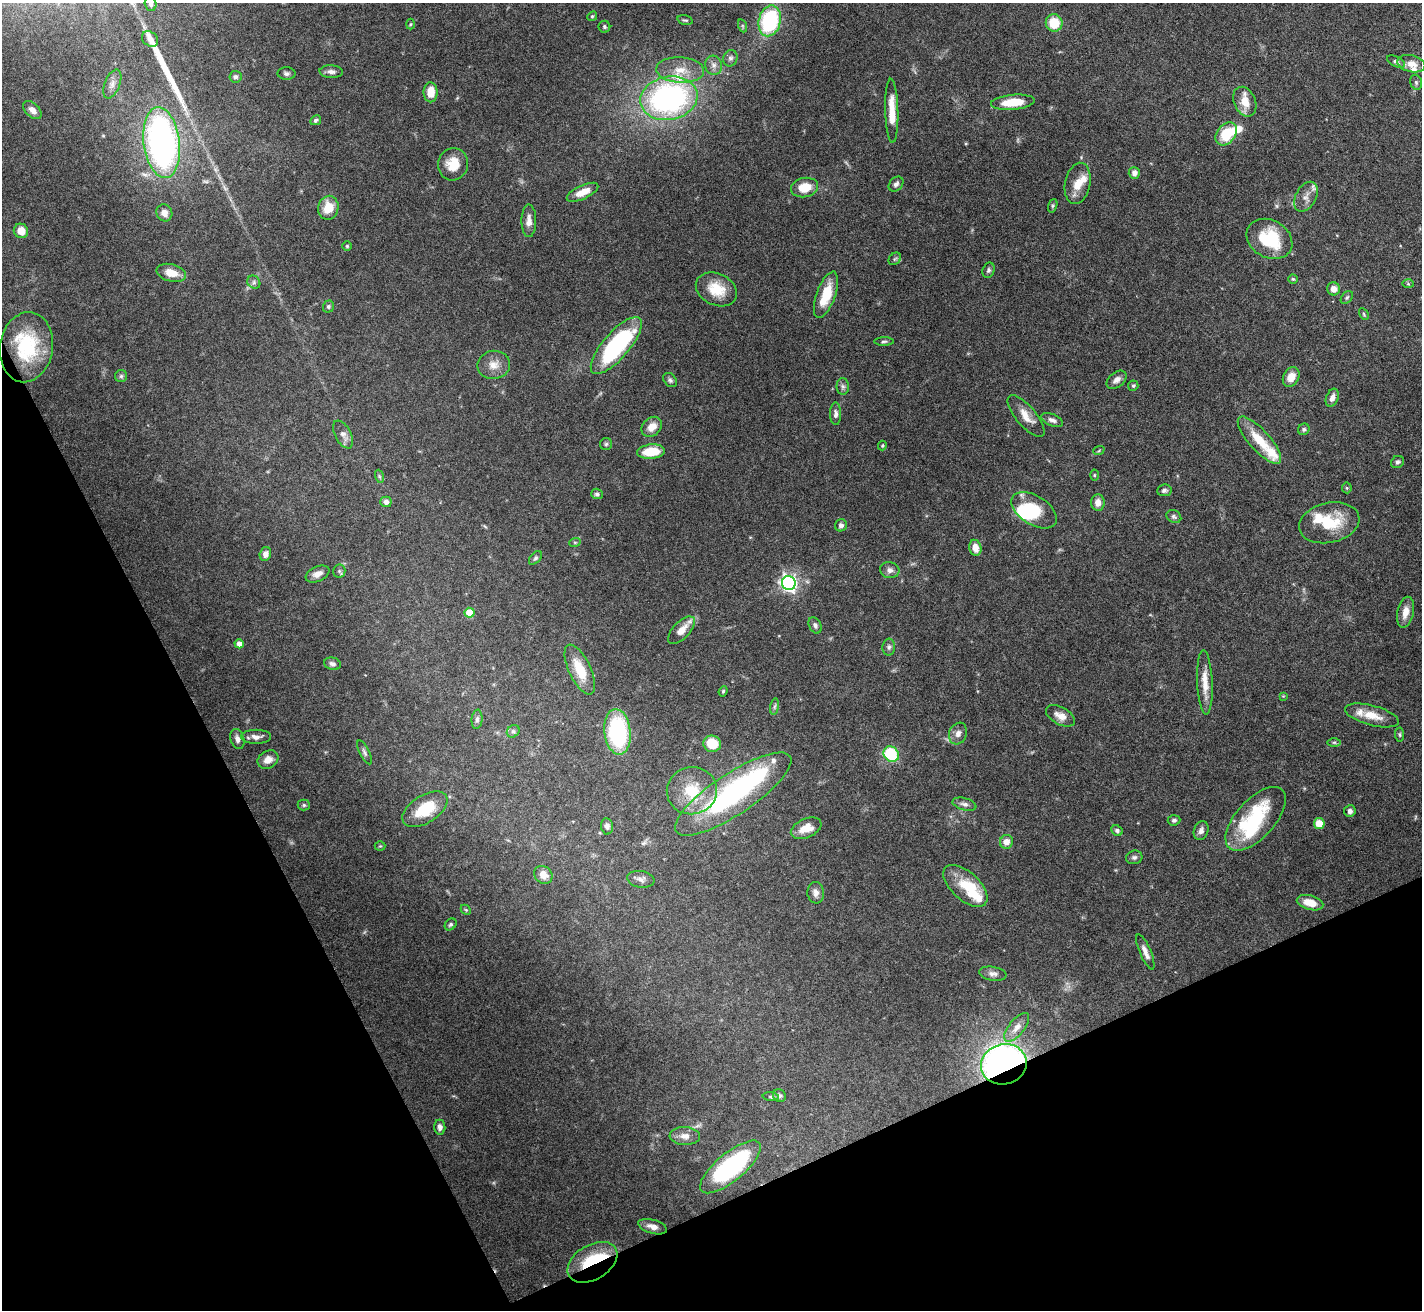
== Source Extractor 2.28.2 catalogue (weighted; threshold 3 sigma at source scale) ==
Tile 14 of 4 x 4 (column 2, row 4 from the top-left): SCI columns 1421-2840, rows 153-1460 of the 5681 x 5671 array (HDU 1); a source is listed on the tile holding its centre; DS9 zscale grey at full resolution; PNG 1424 x 1312 px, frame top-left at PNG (2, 3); each listed source drawn as its Kron ellipse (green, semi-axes under 4 px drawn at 4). Shown black and unused: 24% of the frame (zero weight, under 5 of 10 exposures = <1% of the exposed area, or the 3 px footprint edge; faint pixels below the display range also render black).
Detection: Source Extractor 2.28.2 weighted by HDU 2 'WHT'; one run over the whole footprint, this tile lists its part. Background 0.0804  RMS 0.0025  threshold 0.0104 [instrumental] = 3 sigma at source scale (4.09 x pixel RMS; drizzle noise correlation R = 1.36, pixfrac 0.8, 0.05/0.05 arcsec/px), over >= 5 px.
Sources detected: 175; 2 too faint to see at this stretch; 6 inside a brighter object's white glare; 1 long thin detection or spike segment (spike, bleed or trail) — neither listed nor drawn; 10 inside a brighter listed object's ellipse — not listed separately; the other 156 listed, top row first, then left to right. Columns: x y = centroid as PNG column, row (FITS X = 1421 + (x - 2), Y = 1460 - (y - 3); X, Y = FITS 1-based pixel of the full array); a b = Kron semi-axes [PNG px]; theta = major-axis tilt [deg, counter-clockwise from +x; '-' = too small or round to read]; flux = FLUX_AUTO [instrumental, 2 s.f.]
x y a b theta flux
151 4 7 5 -72 0.62
592 16 5 4 - 0.34
685 20 8 4 -14 0.41
770 21 16 11 76 26
1054 23 9 8 - 6.4
410 24 5 3 - 0.25
743 26 6 4 -71 0.35
604 27 6 6 - 0.45
150 39 9 7 -38 1.1
730 58 8 7 - 0.81
1396 62 9 5 -26 0.65
1411 64 14 8 -13 2.1
713 65 9 8 - 1.3
680 70 24 12 -3 5.1
331 72 12 6 -3 1.1
286 74 9 6 0 0.68
235 77 6 5 - 0.49
1416 82 8 5 -74 0.51
112 84 15 7 68 1.5
431 92 10 7 89 3.2
669 98 29 21 11 60
1013 102 22 7 5 5.8
1245 102 15 10 -66 3.8
32 110 11 6 -43 1.5
892 111 32 6 -89 4.4
316 120 5 4 - 0.54
1226 134 13 9 50 8.4
162 142 35 18 -82 83
453 164 16 15 - 4.6
1134 173 6 5 - 1.1
1078 183 21 12 78 3.5
896 184 8 6 46 0.85
805 187 13 9 12 4.7
582 192 17 7 24 3.1
1306 197 16 10 62 1.8
1053 206 7 4 71 0.36
328 208 12 10 78 4.6
164 213 8 7 - 1.7
529 221 16 7 90 1.6
21 231 7 7 - 2.6
1269 239 24 19 -30 11
347 246 5 4 - 0.34
895 259 7 5 44 0.44
988 270 8 6 69 0.55
171 273 15 8 -14 3.3
1293 279 4 4 - 0.34
254 282 7 6 - 0.65
1408 284 6 4 -2 0.34
716 289 21 15 -26 6.1
1334 289 6 6 - 1.7
826 295 24 9 70 6.8
1347 298 7 5 49 0.45
328 306 6 5 - 0.41
1364 314 6 4 -61 0.32
884 341 10 3 1 0.45
616 345 36 13 49 34
26 347 35 26 81 15
494 365 16 14 11 2.9
121 376 6 6 - 0.51
1291 377 10 7 63 2.8
670 380 8 6 -45 0.6
1117 380 11 7 38 1.3
843 386 8 6 -88 0.7
1133 386 5 5 - 0.45
1332 398 9 6 69 1.4
836 414 11 5 -89 0.95
1026 416 26 10 -50 3.2
1052 420 11 6 -23 0.97
652 427 11 8 43 2.4
1304 429 6 5 - 0.51
343 434 15 8 -62 1.6
1259 440 30 10 -48 7.2
606 444 6 6 - 0.44
882 446 5 3 - 0.28
1099 450 6 3 22 0.27
651 452 14 7 6 6.7
1397 462 7 6 - 0.58
1094 475 5 3 - 0.25
379 476 7 4 -71 0.38
1347 488 5 5 - 0.34
1164 490 7 6 - 0.62
597 494 6 5 - 0.52
386 502 5 5 - 1.1
1098 503 8 7 - 1.8
1034 510 25 14 -32 10
1174 517 8 6 -27 0.55
1329 523 30 20 12 9.8
841 525 6 6 - 0.81
575 542 6 3 18 0.31
975 548 8 6 -78 2.1
265 554 7 5 73 1.4
535 558 8 5 46 0.49
890 570 10 8 -14 1.1
339 571 6 6 - 0.5
317 574 12 7 24 1.8
789 583 7 7 - 82
1405 612 16 8 77 2.6
470 613 5 5 - 5.7
815 625 9 6 -63 0.66
681 630 17 8 46 3
239 644 4 4 - 1.4
889 647 8 6 88 0.67
332 664 8 6 -13 0.92
580 670 27 11 -65 6.2
1205 682 32 7 -87 3.6
723 691 5 4 - 0.31
1283 696 4 4 - 0.21
775 707 8 4 81 0.52
1372 715 28 10 -15 4.3
1060 716 16 8 -28 2
477 719 9 5 84 0.66
513 731 7 5 43 0.55
618 732 23 13 -84 24
958 734 11 9 69 1.4
1400 735 7 4 -85 0.37
256 737 15 7 0 1.6
237 739 10 6 -72 1.2
1334 742 7 4 0 0.42
712 744 9 8 - 6.5
364 752 13 5 -64 0.71
891 754 8 7 - 12
268 760 11 8 30 2.3
692 791 25 23 12 9
733 794 68 20 34 46
964 804 12 6 -14 0.88
304 805 6 5 - 0.44
425 809 25 13 32 8.3
1350 811 6 6 - 0.81
1256 819 39 19 48 20
1174 820 6 5 - 0.59
1319 823 5 5 - 3.7
607 826 8 6 -83 0.89
806 828 16 9 22 3.3
1117 830 6 5 - 0.65
1201 831 9 7 70 1
1006 842 7 6 - 1.9
380 846 5 5 - 0.3
1134 857 8 6 14 0.65
543 875 10 8 -41 2.3
641 879 14 8 -10 1.2
965 886 27 14 -43 5.8
816 893 11 8 -84 1.4
1310 903 13 7 -15 3.3
466 910 6 4 -44 0.3
451 924 6 5 - 0.47
1145 952 19 5 -67 1.6
993 974 14 7 -9 1.1
1017 1027 17 7 51 1.7
1004 1064 23 20 16 110
779 1095 7 6 - 0.55
771 1097 8 4 -7 0.42
440 1127 7 5 -85 1
685 1136 15 9 -2 1.9
730 1167 37 14 39 32
653 1227 15 7 -16 1.7
592 1262 27 17 31 14
Overlapping masked pixels (flux is a lower limit): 2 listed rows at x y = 1004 1064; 592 1262
Isophote crosses this tile's border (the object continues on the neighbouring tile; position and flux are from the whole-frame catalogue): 1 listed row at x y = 151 4